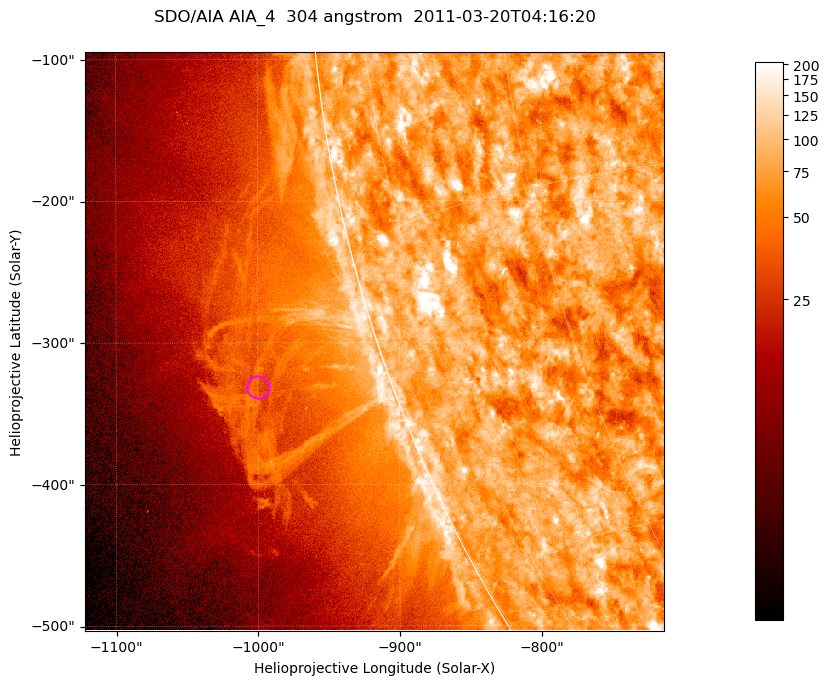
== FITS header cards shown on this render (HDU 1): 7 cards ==
TELESCOP= 'SDO/AIA '           / For AIA: SDO/AIA
INSTRUME= 'AIA_4   '           / For AIA: AIA_ATA1, AIA_ATA2, AIA_ATA3 or AIA_AT
WAVELNTH=                  304 / [angstrom] Wavelength
WAVEUNIT= 'angstrom'           / Wavelength unit: angstrom
DATE-OBS= '2011-03-20T04:16:20.135' / [ISO] Date when observation started; ISO 8
CTYPE1  = 'HPLN-TAN'           / CTYPE1; Typically HPLN
CTYPE2  = 'HPLT-TAN'           / CTYPE2; Typically HPLT

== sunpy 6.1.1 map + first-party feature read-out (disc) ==
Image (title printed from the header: SDO/AIA AIA_4  304 angstrom  2011-03-20T04:16:20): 681 x 681 px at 0.6 arcsec/px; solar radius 964 arcsec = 1606 px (partial field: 2.7% of the solar disc is inside the frame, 48% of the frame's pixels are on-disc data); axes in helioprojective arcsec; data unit not stated in the header (colour bar unlabelled)
Orientation: roll -0.132 deg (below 1 deg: not rotated)
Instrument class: DISC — disc imager (sunpy class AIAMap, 304 A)
Bright regions (active regions / flare kernels): reference = the on-disc median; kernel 5 px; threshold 5 sigma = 119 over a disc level ~76.4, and >= 1.15x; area >= 463 px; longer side >= 8 px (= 4.8 arcsec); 0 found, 0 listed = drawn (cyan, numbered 1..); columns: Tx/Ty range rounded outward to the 2 arcsec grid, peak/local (2 s.f.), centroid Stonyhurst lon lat
Off-limb structures (1.02-1.3 R_sun): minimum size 231 px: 2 found; the strongest spans PA ~105..110 deg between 1.02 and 1.13 R_sun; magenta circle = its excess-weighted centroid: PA ~110 deg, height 1.09 R_sun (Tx ~-1000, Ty ~-332 arcsec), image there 1.5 x the reference